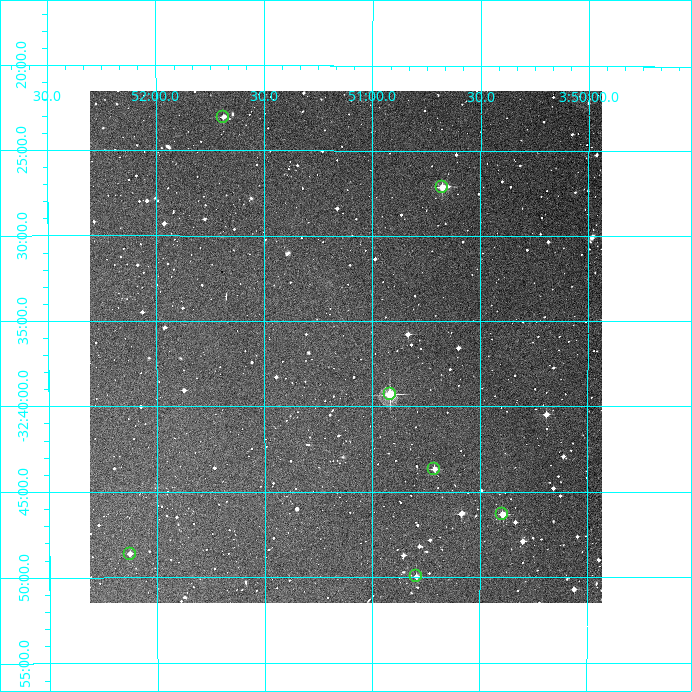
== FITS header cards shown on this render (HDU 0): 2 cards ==
NAXIS1  =                  512
NAXIS2  =                  512

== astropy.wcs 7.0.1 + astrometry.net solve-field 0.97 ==
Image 512 x 512 px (HDU 0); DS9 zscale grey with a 90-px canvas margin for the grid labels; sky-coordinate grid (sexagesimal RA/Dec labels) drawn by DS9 from the SOLVED WCS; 7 Tycho-2 reference stars matched to detected sources circled (green)
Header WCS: RA---TAN/DEC--TAN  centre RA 03:51:07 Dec -32:36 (57.78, -32.61 deg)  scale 3.52 arcsec/px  FOV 30.0' x 30.0'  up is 0 deg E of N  parity normal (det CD < 0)
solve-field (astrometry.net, Tycho-2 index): VERIFIED the header's WCS against the Tycho-2 star catalogue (verified at 2 index scales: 7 matches each, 0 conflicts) and refined it, rather than solving blind
Solved WCS: RA---TAN-SIP/DEC--TAN-SIP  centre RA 03:51:07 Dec -32:37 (57.78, -32.61 deg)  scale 3.52 arcsec/px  FOV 30.0' x 30.0'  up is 0 deg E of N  parity normal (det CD < 0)
The solver's refit moves the header's centre by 0.89 arcsec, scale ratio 1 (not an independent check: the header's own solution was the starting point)
Tycho-2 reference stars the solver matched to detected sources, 7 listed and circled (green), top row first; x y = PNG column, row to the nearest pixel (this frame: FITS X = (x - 90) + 1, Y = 512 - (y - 91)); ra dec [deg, ICRS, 3 dp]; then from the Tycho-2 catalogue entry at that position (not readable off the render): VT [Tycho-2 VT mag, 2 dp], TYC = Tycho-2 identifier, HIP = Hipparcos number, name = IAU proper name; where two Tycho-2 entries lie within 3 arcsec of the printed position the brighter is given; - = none
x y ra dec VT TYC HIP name
223 117 57.922 -32.384 12.18 7029-27-1 - -
442 187 57.669 -32.452 11.12 7029-125-1 - -
390 394 57.729 -32.655 9.87 7032-139-1 - -
434 469 57.678 -32.728 11.54 7032-583-1 - -
502 514 57.598 -32.772 11.34 7032-515-1 - -
130 554 58.032 -32.810 13.15 7032-520-1 - -
416 576 57.699 -32.833 12.21 7032-114-1 - -